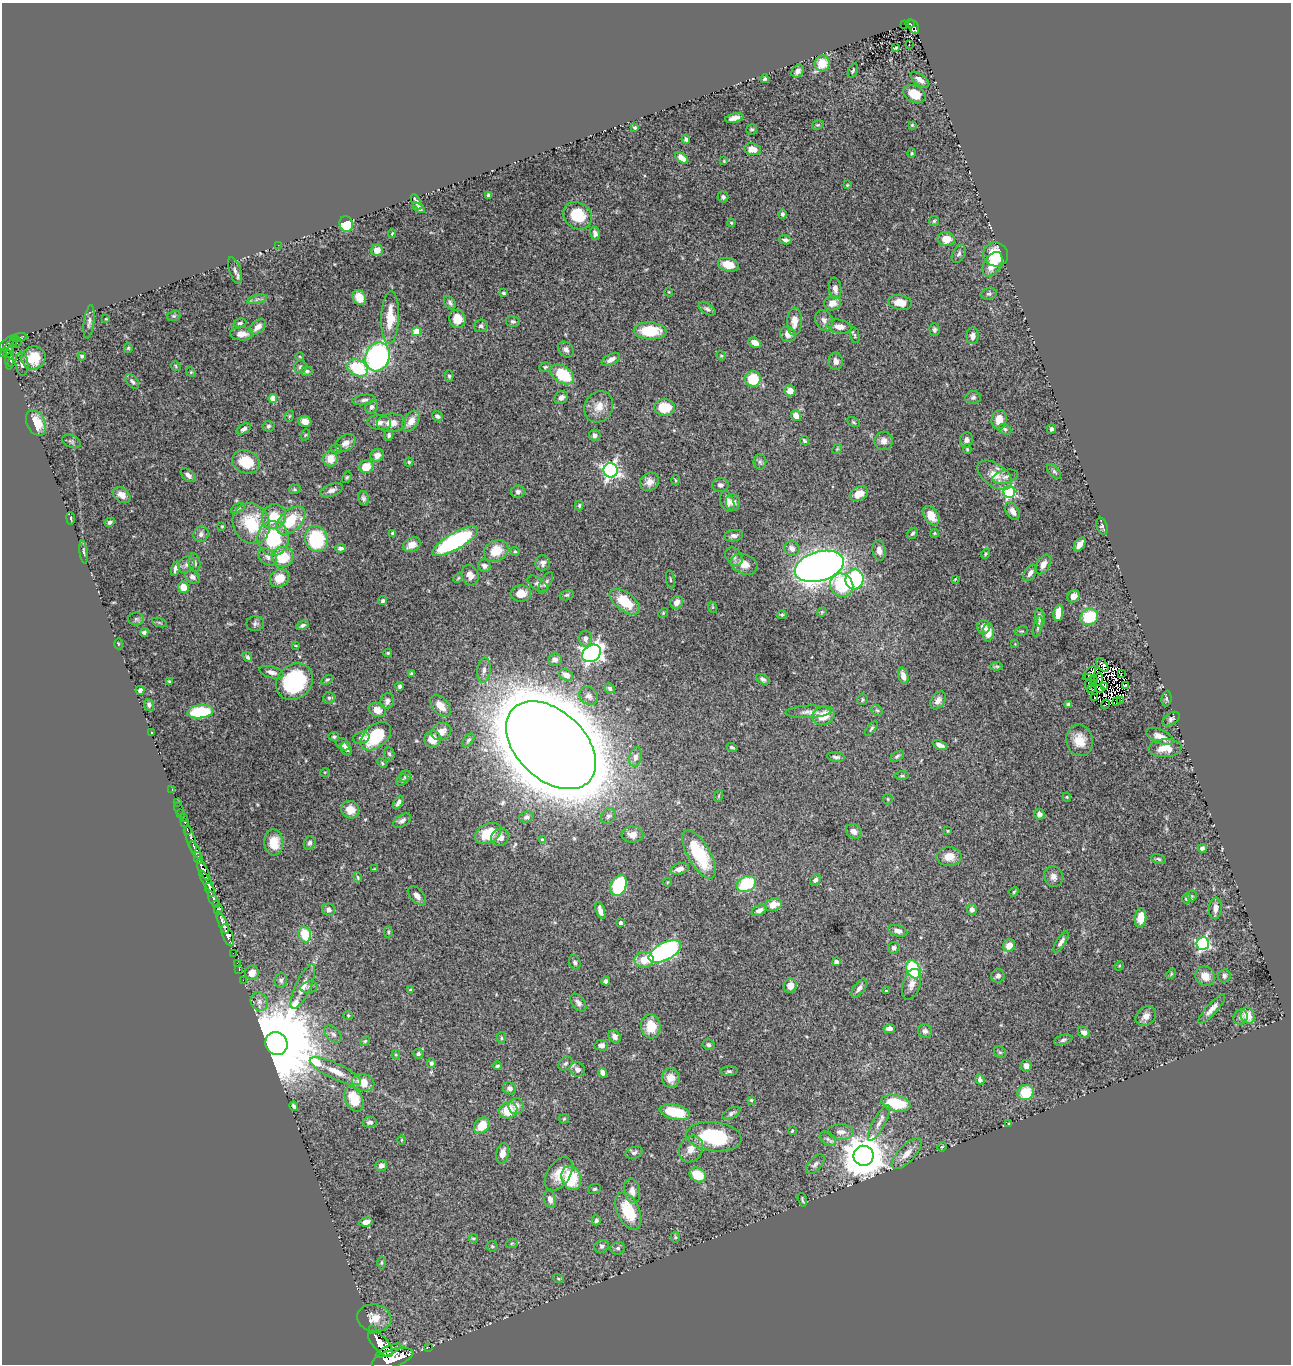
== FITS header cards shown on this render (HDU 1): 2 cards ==
NAXIS1  =                 1289
NAXIS2  =                 1362

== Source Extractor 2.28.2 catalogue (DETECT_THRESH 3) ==
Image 1289 x 1362 px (HDU 1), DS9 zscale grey, 1 PNG px = 1 image px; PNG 1293 x 1366 px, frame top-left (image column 1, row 1362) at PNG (2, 3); each listed source drawn as its Kron ellipse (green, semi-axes under 4 px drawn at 4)
Background 1.58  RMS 0.027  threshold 0.0802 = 3 sigma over >= 5 px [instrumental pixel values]
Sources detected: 485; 4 with non-positive FLUX_AUTO (blend fragments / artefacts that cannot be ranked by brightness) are neither listed nor drawn; the other 481 listed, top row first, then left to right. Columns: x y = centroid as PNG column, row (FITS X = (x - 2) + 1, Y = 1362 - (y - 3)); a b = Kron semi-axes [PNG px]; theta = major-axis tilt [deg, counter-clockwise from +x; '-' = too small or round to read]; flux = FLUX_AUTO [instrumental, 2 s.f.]
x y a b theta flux
910 24 5 4 - 180
905 25 3 3 - 25
914 27 7 5 -64 350
909 45 2 2 - 4.7
895 48 4 2 - 2.5
822 63 8 7 - 33
853 70 8 4 66 3.2
798 71 7 5 51 7.3
765 79 4 3 - 3.2
920 80 11 5 -37 9.3
914 94 12 8 -28 31
734 118 9 4 13 11
818 125 6 4 18 2.1
912 125 4 4 - 2.1
635 128 3 3 - 2
752 129 5 5 - 3
686 139 5 4 - 4
752 149 8 6 -10 20
912 153 5 3 - 2
682 158 7 4 -36 16
724 161 3 3 - 1.7
847 185 4 2 - 1.6
489 195 4 4 - 4.5
723 197 5 5 - 4.7
416 202 8 3 -59 6.8
419 208 7 4 -34 5.1
782 214 5 4 - 3.8
578 216 15 13 -36 59
934 221 5 5 - 2.8
731 223 4 3 - 1.9
346 224 8 7 - 74
595 233 6 4 -74 6.6
392 234 4 4 - 1.9
946 239 8 7 - 22
785 240 6 4 -13 4.8
278 245 3 2 - 2.4
377 250 6 5 - 16
959 254 10 6 64 5.3
996 254 12 12 - 57
992 264 13 8 59 28
728 265 11 6 -14 24
235 270 13 5 -73 7.1
835 288 11 6 -83 9.4
669 292 4 3 - 1.4
503 293 4 3 - 2.7
989 294 8 6 15 4.7
359 297 8 6 -60 23
257 299 10 4 13 5.5
450 303 7 5 -56 5.3
832 303 8 7 - 16
900 303 12 7 -9 21
707 309 9 5 -30 5.2
174 316 7 5 19 2.7
390 318 26 9 87 46
106 319 4 3 - 1.4
457 319 9 8 - 26
824 320 10 8 -66 8.9
513 321 7 5 -13 4.4
794 321 14 7 89 18
89 322 17 5 82 7.1
240 323 6 4 15 3.1
481 326 7 6 - 4.3
258 327 10 6 42 13
839 327 12 7 -9 14
934 330 6 5 - 4.1
650 331 16 8 -3 69
417 332 4 4 - 48
242 334 12 6 -1 17
788 334 8 7 - 13
855 335 8 4 -77 3
973 336 8 6 87 11
19 337 8 4 9 150
6 343 9 4 40 920
17 343 5 2 - 110
755 343 6 4 -29 14
9 347 13 3 50 750
128 348 5 4 - 2
566 349 9 7 -45 7.4
8 353 3 3 - 190
82 356 4 3 - 2.8
721 356 5 4 - 2.1
300 357 4 3 - 1.4
378 357 15 12 73 400
10 358 11 3 87 200
33 358 12 11 - 39
611 359 10 5 29 9.5
836 361 8 7 - 9.2
12 363 4 3 - 110
22 364 12 6 -85 7
176 366 5 4 - 2.3
300 367 6 6 - 3.9
545 367 6 4 15 2.7
357 368 11 8 -26 95
307 371 6 5 - 3.8
191 372 5 4 - 2.1
562 374 13 8 -34 80
449 376 5 4 - 2.6
753 379 8 7 - 59
132 381 8 5 -51 4.3
790 391 5 5 - 15
561 397 7 6 - 8.4
973 397 7 6 - 4.7
273 398 4 4 - 27
364 400 12 5 7 5.9
372 407 7 6 - 5.7
599 407 16 14 63 23
665 408 10 8 -1 44
289 416 6 3 70 1.8
437 416 6 4 -44 4.3
796 416 6 4 -52 18
999 420 10 7 76 18
411 421 11 7 55 18
305 422 6 5 - 12
379 422 12 7 -4 9.2
853 422 7 4 -28 2.7
36 423 13 9 -62 39
391 423 14 9 3 19
268 426 6 5 - 3.4
244 429 7 4 30 5.9
1005 429 6 5 - 3.8
1051 429 5 4 - 3.9
305 435 6 3 71 1.9
389 435 5 4 - 3.9
595 435 6 5 - 6.5
966 440 8 6 77 8.5
71 441 10 6 -24 3.9
804 441 5 4 - 3
884 441 9 9 - 11
346 443 11 7 35 13
336 449 6 4 -18 2.3
837 449 5 4 - 1.9
967 449 4 3 - 2.3
377 455 7 6 - 11
330 459 8 7 - 23
246 462 14 11 -19 47
409 462 4 4 - 2.5
760 462 7 6 - 4.7
366 467 7 6 - 33
611 470 7 7 - 580
1054 471 9 5 -47 4.2
188 475 9 5 -41 7.3
995 475 20 11 -36 27
347 477 6 4 61 2.7
1005 477 13 6 15 8.2
675 480 5 3 - 1.8
649 482 10 8 38 12
720 485 8 7 - 6.4
295 489 6 4 -2 2.6
332 490 12 6 21 8.2
518 492 7 6 - 7
1009 492 6 6 - 240
859 494 9 6 27 22
122 495 10 7 -41 17
363 498 7 5 -77 4.6
727 502 10 6 -71 15
733 502 8 7 - 7.6
579 506 5 3 - 2.4
238 508 7 4 27 3.2
1013 511 10 6 -58 11
931 516 11 7 -57 29
274 517 13 11 57 45
71 518 6 3 -82 2.5
291 521 17 10 43 68
110 522 5 4 - 4.2
251 523 21 18 -64 87
222 526 3 3 - 1.8
1102 526 9 5 -70 4.8
393 533 4 3 - 4.1
912 533 6 5 - 3.3
934 533 4 3 - 1.9
201 534 8 7 - 7.2
734 536 9 5 10 6.5
273 538 17 15 -82 110
316 539 13 11 -76 130
455 541 26 8 30 250
1080 544 8 5 55 12
412 545 9 7 29 17
340 548 5 4 - 4.7
792 549 8 7 - 12
879 550 10 6 -82 12
496 551 13 10 29 38
515 551 5 3 - 2.6
84 552 11 4 -82 4
985 554 5 4 - 2.3
268 557 11 7 -39 8.2
283 557 11 10 - 52
734 557 10 7 -52 8.2
194 563 9 6 -78 5.5
543 563 8 7 - 6.5
744 564 14 10 -23 19
1043 564 11 6 59 12
186 565 9 7 45 6.8
484 566 6 6 - 8.9
819 566 25 14 16 1800
175 569 7 3 74 6.3
1030 573 9 5 54 9
470 575 10 8 -68 13
192 577 8 5 -33 5.4
279 578 10 8 32 28
458 578 5 3 - 1.9
670 579 9 3 -81 2.7
854 579 10 9 - 170
955 579 3 2 - 1.5
546 583 12 5 60 5.6
538 584 11 6 -34 6.5
842 585 12 11 - 86
183 587 6 5 - 26
521 593 10 8 4 23
567 595 7 5 14 3.4
1074 596 6 5 - 13
383 601 4 4 - 3.6
625 602 17 9 -37 60
677 602 7 6 - 12
712 607 6 4 -72 2
822 612 5 4 - 2.1
663 613 5 4 - 1.9
1058 613 8 5 82 25
782 615 5 4 - 2.6
1089 617 9 8 - 76
1040 618 9 5 -82 11
136 619 8 6 -1 4.1
159 622 8 3 -19 2.8
255 624 9 7 14 5.2
302 625 6 4 26 5.2
983 627 7 6 - 11
1038 627 10 3 77 4.1
1021 631 7 5 16 2.6
144 632 4 3 - 3.3
988 632 9 5 87 22
585 638 8 6 -88 7.2
118 644 5 3 - 1.8
1015 644 4 4 - 1.4
296 646 4 2 - 1.4
388 653 4 3 - 2.7
592 653 10 8 36 750
248 657 5 4 - 3.5
555 660 7 6 - 8.7
1102 665 8 4 -54 1.9
996 666 6 4 7 3
484 670 12 6 82 9.3
271 672 12 5 -15 9
411 673 4 3 - 2.2
1090 673 8 2 47 1.6
1121 674 2 2 - 0.53
566 675 7 5 -29 13
903 676 8 4 -72 9.7
1088 678 4 2 - 0.36
763 679 7 4 -27 4.6
1098 679 6 2 76 2.8
327 680 6 4 29 2.8
1093 680 5 2 - 2.1
169 681 3 3 - 2.1
294 682 20 17 46 180
1089 684 4 2 - 0.55
1094 684 3 2 - 3.3
1126 685 3 2 - 0.86
400 686 4 3 - 3.8
1105 686 2 2 - 2.9
610 688 5 4 - 4.4
1091 689 4 2 - 3.1
1100 689 4 3 - 2.6
140 690 4 4 - 6.5
589 696 10 8 -36 8.5
329 698 6 6 - 3.9
1095 698 3 2 - 2.6
1166 698 8 5 85 3.7
862 699 6 5 - 2.9
938 700 10 6 55 8.9
1121 700 2 2 - 1.3
387 701 8 6 74 8.6
1116 701 4 2 - 1.9
1068 704 4 3 - 4
1105 704 5 2 - 1.9
149 705 6 4 -68 4.6
440 706 13 7 -48 19
377 710 9 7 -23 19
877 710 6 5 - 2.7
200 712 13 6 6 110
808 712 23 6 2 12
823 716 11 9 19 35
1171 719 9 6 34 5
871 729 8 4 53 3.1
441 731 10 8 25 14
151 733 3 2 - 1.1
376 736 18 11 39 100
1160 736 14 6 -24 16
334 737 5 4 - 3
361 738 8 6 16 5.1
432 739 8 8 - 22
468 740 8 4 52 3.6
1080 740 16 13 -79 29
343 744 7 5 -31 5.1
551 745 53 34 -43 20000
940 745 7 4 -25 10
732 747 5 3 - 3.2
1165 748 17 9 3 25
346 749 7 5 -59 5.6
389 754 7 5 -67 3.4
897 756 8 4 33 3.3
635 757 10 6 76 7.6
836 757 9 4 -7 5.2
382 763 5 4 - 2.4
325 772 5 3 - 1.4
405 776 6 5 - 3.8
902 776 6 4 0 2.5
402 780 6 4 43 2.9
172 790 2 2 - 14
718 796 6 4 71 1.9
1067 797 4 4 - 2.1
888 799 5 5 - 2
177 802 4 3 - 30
398 802 7 4 59 6.9
179 809 6 2 -69 25
350 810 9 8 - 20
181 813 3 2 - 33
1039 814 5 5 - 7.7
608 816 8 6 55 5.5
526 817 7 5 16 4.7
183 818 2 2 - 16
402 821 10 5 33 6.5
185 822 3 3 - 96
188 831 3 2 - 120
854 831 8 7 - 9.4
948 831 3 2 - 1.4
488 833 14 9 27 48
632 835 11 8 -2 16
500 837 9 8 - 14
191 839 14 3 -75 420
543 840 4 3 - 3.4
274 842 13 9 -86 30
310 843 7 5 65 4.8
1202 848 4 4 - 5.4
195 850 10 3 -61 2200
699 854 27 11 -60 92
949 857 12 9 0 20
198 858 6 3 -80 680
1158 859 7 4 -18 3.7
374 869 3 3 - 1.5
679 869 9 5 17 12
203 870 11 4 -63 3100
358 877 5 3 - 2.4
1053 877 10 9 - 9.6
815 880 6 5 - 5.4
207 881 12 4 -57 850
667 882 4 3 - 1.4
747 884 10 7 29 86
619 885 11 7 65 150
210 890 7 3 -70 540
1014 892 5 3 - 2.3
417 896 11 6 -47 11
1192 896 5 5 - 2.6
1187 898 5 4 - 3.7
213 899 8 3 -62 780
216 905 3 3 - 190
773 905 9 6 19 21
1215 908 11 6 85 11
972 909 5 5 - 5.8
218 910 6 4 82 280
329 910 6 6 - 6.6
600 910 9 4 -71 10
759 910 8 5 27 8.5
1140 918 10 6 84 16
223 923 12 4 -65 1800
621 923 4 3 - 4.8
898 931 10 5 -15 7.5
388 932 5 4 - 2.8
305 934 8 6 -78 56
228 935 11 5 -69 2100
1061 942 12 4 58 6.9
1203 944 6 6 - 330
1009 945 6 5 - 20
894 948 6 5 - 5
665 951 18 8 28 410
233 953 2 2 - 24
644 960 9 8 - 29
575 962 7 5 -68 4.1
836 962 4 4 - 8.3
237 963 2 2 - 18
1119 966 5 4 - 1.9
239 969 3 2 - 42
913 969 9 6 -63 110
252 973 7 6 - 18
1171 974 5 4 - 2
998 976 7 6 - 5.7
1205 976 10 9 - 19
1224 976 6 6 - 6.5
243 980 2 2 - 22
281 980 7 6 - 5.4
606 981 4 4 - 5.9
911 984 16 9 73 12
790 986 7 6 - 15
303 987 24 7 65 22
309 987 8 6 11 4.4
859 988 11 5 54 7.5
410 990 4 4 - 2.1
886 991 3 3 - 1.7
259 1002 9 8 - 10
578 1003 10 6 -53 7.2
1212 1009 19 5 47 12
348 1015 5 4 - 2
1146 1016 11 9 39 12
1248 1016 8 7 - 31
1241 1017 8 7 - 6.2
651 1026 12 10 -84 37
889 1029 6 4 13 7.4
925 1031 7 7 - 5.8
1084 1032 6 5 - 8.2
333 1034 10 6 -44 7.5
615 1037 7 5 -50 8.7
501 1038 6 4 -82 2.6
1063 1040 9 5 16 4.7
365 1041 5 4 - 2.2
276 1044 12 11 - 45000
601 1045 7 5 -3 8.5
708 1045 6 5 - 4.6
1000 1052 6 5 - 2.7
418 1054 5 5 - 4.7
396 1055 5 4 - 2.1
431 1063 5 4 - 4.5
565 1063 8 6 44 4.1
497 1066 4 4 - 2.9
1026 1066 5 5 - 8.8
577 1069 8 7 - 8.2
335 1071 28 8 -25 26
729 1071 9 5 5 3.7
603 1073 5 4 - 9.7
671 1078 10 9 - 17
980 1080 5 4 - 4.5
363 1082 11 8 -16 27
509 1088 7 6 - 6.8
1026 1093 8 7 - 53
354 1099 13 8 -67 54
751 1100 4 4 - 2.2
896 1103 15 8 -13 70
294 1106 5 3 - 3.4
516 1106 8 7 - 12
508 1110 9 8 - 55
675 1112 15 7 -12 70
731 1113 10 5 27 5.1
564 1119 5 4 - 2
370 1122 7 5 8 5.9
879 1123 20 6 62 13
1008 1123 4 3 - 1.6
482 1126 9 7 49 35
792 1131 3 3 - 1.9
841 1132 13 7 -2 12
714 1137 28 14 -6 120
828 1139 9 6 -36 5.9
401 1140 4 3 - 1.3
942 1147 5 4 - 2
691 1149 14 11 60 19
503 1153 10 6 76 13
634 1153 9 5 18 4.5
907 1154 19 8 46 21
864 1156 10 10 - 6600
815 1164 12 6 47 6.2
381 1165 6 5 - 8.4
559 1174 18 11 57 25
698 1175 8 7 - 50
571 1178 12 9 -72 69
595 1189 6 5 - 3
632 1191 12 8 -78 11
550 1199 9 6 -73 9.5
802 1200 7 2 -76 2.4
628 1211 20 11 -65 70
596 1220 5 4 - 4.3
366 1222 7 4 9 10
675 1237 5 5 - 2.7
473 1238 4 2 - 1.8
512 1243 6 3 18 2.1
492 1246 5 5 - 2.5
602 1246 7 6 - 5
618 1248 7 6 - 4.8
382 1262 7 3 90 2.3
558 1278 5 3 - 1.9
374 1318 17 13 -9 23
373 1330 3 2 - 120
380 1344 16 7 -47 5000
429 1347 3 2 - 18
388 1351 14 4 25 1900
393 1358 21 8 17 7800
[4 non-positive-flux detections neither listed nor drawn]